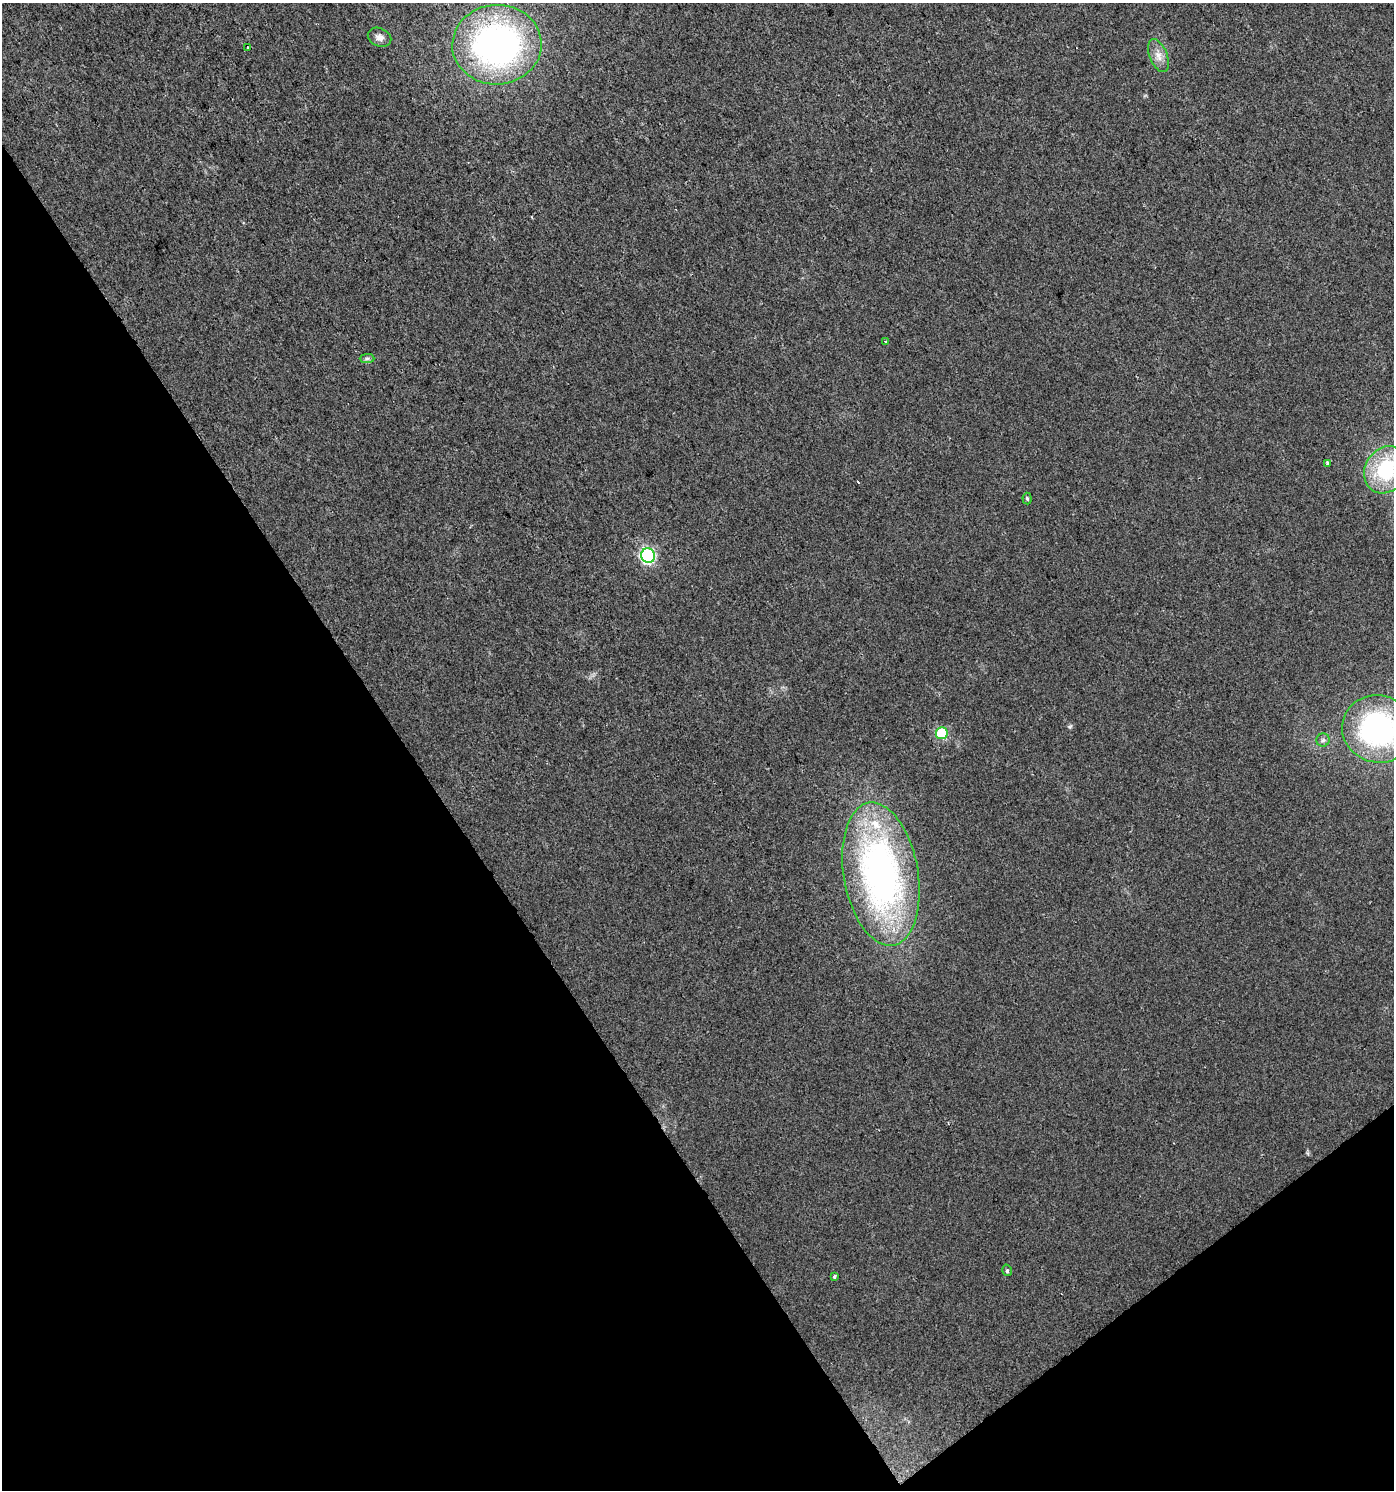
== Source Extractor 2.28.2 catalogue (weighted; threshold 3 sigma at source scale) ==
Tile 14 of 4 x 4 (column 2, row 4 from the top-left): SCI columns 1585-2976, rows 1-1488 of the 5888 x 5956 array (HDU 1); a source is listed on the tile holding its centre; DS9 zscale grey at full resolution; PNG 1396 x 1492 px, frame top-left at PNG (2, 3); each listed source drawn as its Kron ellipse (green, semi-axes under 4 px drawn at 4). Shown black and unused: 34% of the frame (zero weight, under 2 of 3 exposures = <1% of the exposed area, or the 3 px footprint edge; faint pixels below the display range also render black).
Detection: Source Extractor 2.28.2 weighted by HDU 2 'WHT'; one run over the whole footprint, this tile lists its part. Background 0.0154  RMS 0.0057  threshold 0.0256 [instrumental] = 3 sigma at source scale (4.5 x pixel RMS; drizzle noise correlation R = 1.50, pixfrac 1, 0.0396/0.0396 arcsec/px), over >= 5 px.
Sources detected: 18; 1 cosmic-ray / hot-pixel residue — neither listed nor drawn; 1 inside a brighter listed object's ellipse — not listed separately; the other 16 listed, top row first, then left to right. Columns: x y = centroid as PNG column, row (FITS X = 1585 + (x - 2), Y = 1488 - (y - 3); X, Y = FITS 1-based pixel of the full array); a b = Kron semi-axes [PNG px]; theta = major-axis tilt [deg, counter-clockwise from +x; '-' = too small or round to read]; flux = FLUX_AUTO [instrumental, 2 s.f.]
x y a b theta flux
379 37 12 9 -23 3.1
497 45 44 40 3 190
248 47 3 3 - 2
1158 56 17 8 -68 5.1
886 341 3 3 - 1.9
367 358 7 4 1 1.2
1327 463 3 3 - 2.8
1386 470 24 21 56 44
1027 499 6 4 -84 1
648 555 7 7 - 110
1378 729 36 33 -14 120
942 733 6 6 - 33
1323 740 6 6 - 1.5
881 874 72 37 -80 230
1007 1270 6 4 -75 0.94
834 1276 4 3 - 1.7
Isophote crosses this tile's border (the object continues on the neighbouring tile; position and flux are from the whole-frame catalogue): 2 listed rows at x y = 1386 470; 1378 729
Unlisted compact peaks at least as high as the median listed source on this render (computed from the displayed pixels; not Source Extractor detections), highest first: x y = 1070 727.